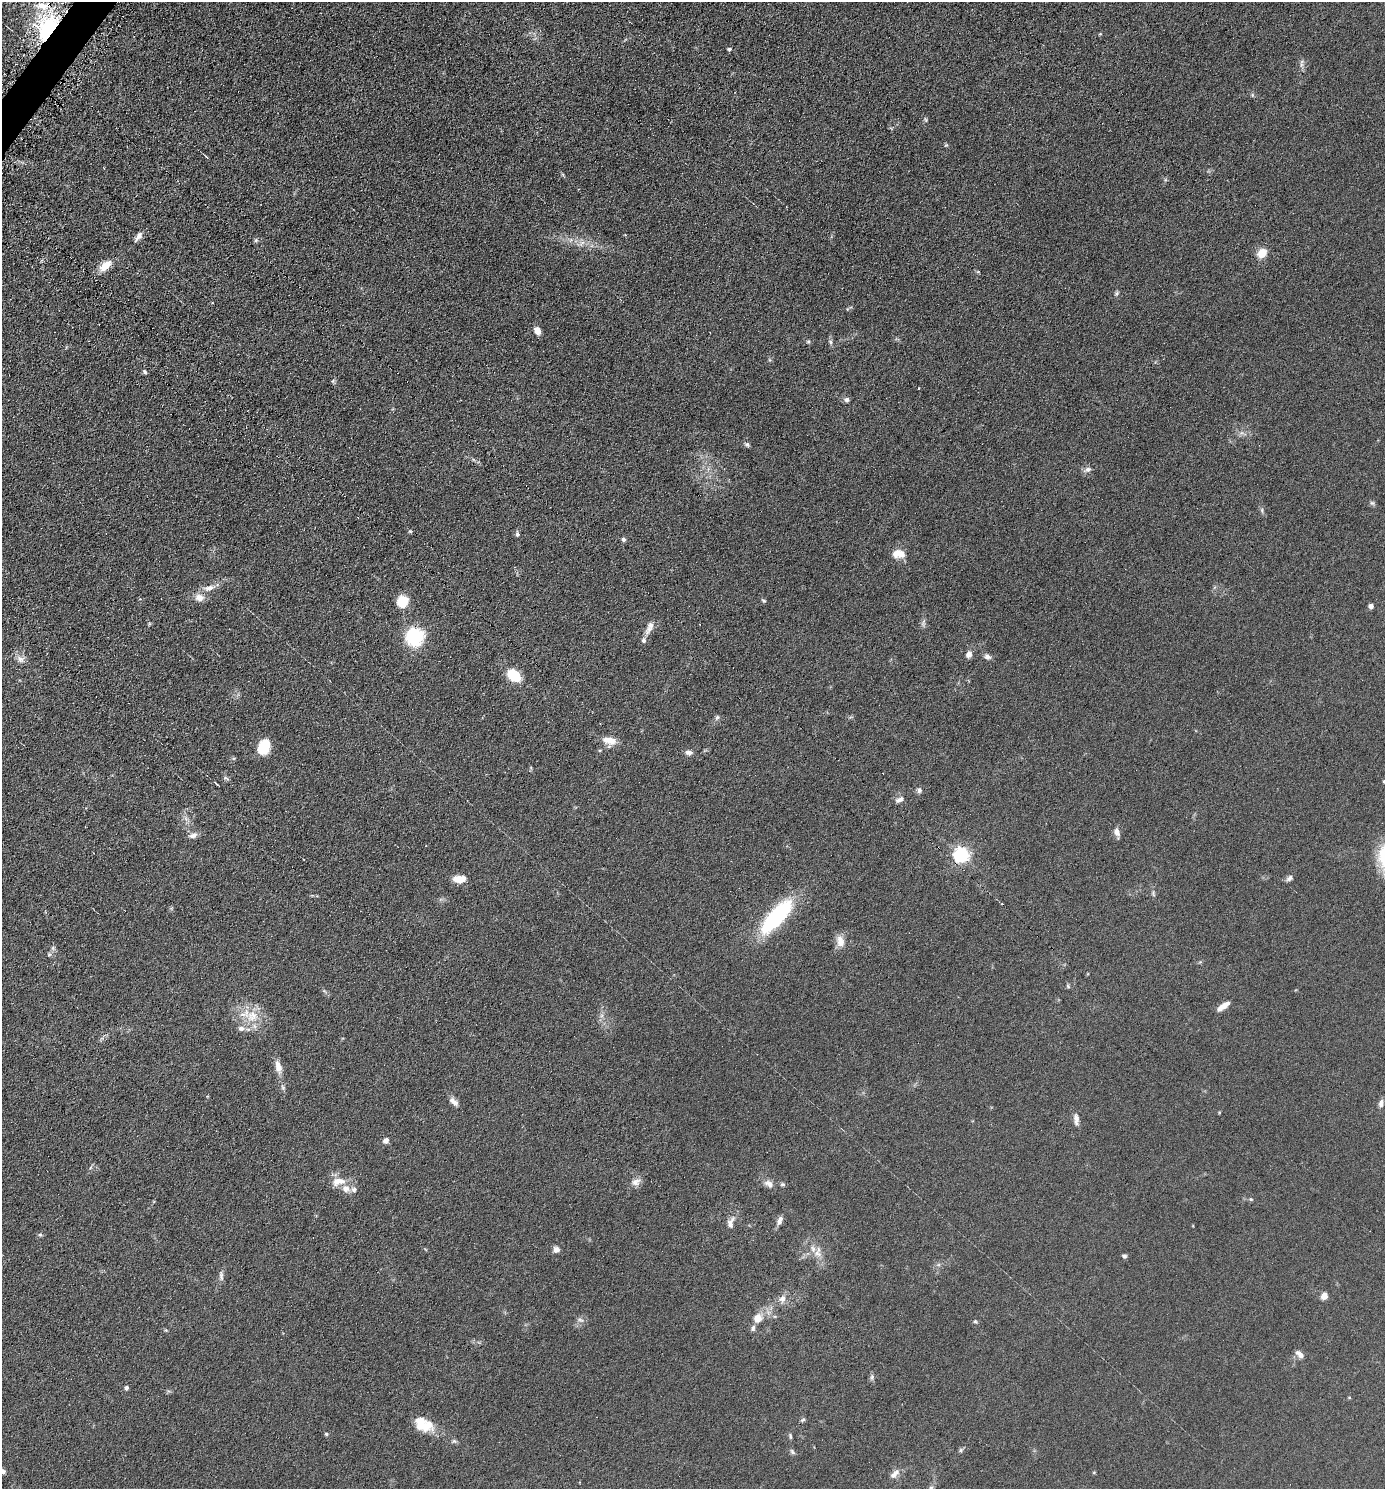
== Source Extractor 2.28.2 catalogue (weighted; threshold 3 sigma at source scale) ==
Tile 11 of 4 x 4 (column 3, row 3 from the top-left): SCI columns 2915-4297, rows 1496-2982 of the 5970 x 5964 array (HDU 1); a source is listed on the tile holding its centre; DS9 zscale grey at full resolution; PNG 1387 x 1491 px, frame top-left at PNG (2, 2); no overlay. Shown black and unused: <1% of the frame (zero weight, under 4 of 8 exposures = <1% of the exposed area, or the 3 px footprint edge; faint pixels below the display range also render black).
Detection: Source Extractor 2.28.2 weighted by HDU 2 'WHT'; one run over the whole footprint, this tile lists its part. Background 0.0901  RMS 0.0078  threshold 0.032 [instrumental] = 3 sigma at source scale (4.09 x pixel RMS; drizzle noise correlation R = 1.36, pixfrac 0.8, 0.05/0.05 arcsec/px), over >= 5 px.
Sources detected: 112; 1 inside a brighter object's white glare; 2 cosmic-ray / hot-pixel residue — not listed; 4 inside a brighter listed object's ellipse — not listed separately; the other 105 listed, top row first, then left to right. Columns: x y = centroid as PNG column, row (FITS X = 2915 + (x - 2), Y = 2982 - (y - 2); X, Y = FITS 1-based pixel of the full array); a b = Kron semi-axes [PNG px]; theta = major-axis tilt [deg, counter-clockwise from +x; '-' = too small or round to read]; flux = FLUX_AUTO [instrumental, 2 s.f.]
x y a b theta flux
42 6 20 11 -11 13
48 29 21 15 60 87
1100 34 5 3 - 0.63
729 49 5 4 - 1.1
1301 65 9 4 72 1.7
1252 95 6 5 - 1
926 120 7 3 -71 0.89
946 145 6 4 43 0.77
138 236 14 6 52 3.7
256 240 6 5 - 1.1
582 243 11 6 46 3.1
1262 253 9 7 41 12
105 266 18 8 43 9.4
1117 293 7 5 53 1.3
537 331 7 6 - 6.1
808 341 6 4 -90 0.95
830 342 8 5 -69 1.6
145 372 6 4 -57 1.4
333 381 6 4 47 0.96
847 400 7 7 - 1.9
1243 433 13 4 -25 2.2
747 444 7 5 -29 1.5
1088 469 11 7 19 2.8
1372 503 6 6 - 1.4
1262 510 8 4 -82 1.3
410 531 6 4 -1 0.79
517 534 8 5 -77 1.6
624 539 5 4 - 1.9
901 554 12 11 - 6.5
209 588 20 7 15 5.9
199 598 11 10 - 5.5
764 601 6 4 -18 0.91
402 602 10 9 - 20
1371 606 4 4 - 4.4
923 623 11 5 79 1.9
149 624 5 4 - 0.74
699 624 3 2 - 0.51
649 628 20 8 66 5.1
414 637 14 13 - 48
969 654 8 7 - 3.4
987 656 9 6 -30 2.4
20 659 11 8 -34 3.9
514 675 11 8 -42 24
717 718 8 5 62 1.5
609 741 17 12 -11 7.9
264 747 14 10 70 22
600 750 5 3 - 0.65
689 752 9 6 -8 2.8
531 768 6 4 -72 0.81
226 778 9 3 -23 1.1
1384 781 5 4 - 0.63
217 784 4 2 - 0.8
919 790 7 7 - 2
899 800 13 7 25 3
1117 832 9 6 -71 4
193 835 11 7 15 3.4
961 855 6 6 - 210
1289 878 10 7 40 2.1
460 879 14 8 2 8.2
1153 893 11 4 -79 1.4
775 917 35 12 47 86
840 941 16 10 -77 6.3
49 954 6 5 - 1.2
1068 986 7 4 -47 0.94
1223 1006 14 5 35 6.7
252 1016 23 18 -17 18
278 1067 18 8 -78 5.9
283 1087 7 5 -70 1.5
454 1101 15 7 -43 3.7
1381 1103 10 6 76 2.8
1076 1119 17 7 -85 3.5
386 1140 7 6 - 2.9
338 1181 20 11 9 9
636 1182 13 9 27 4.1
769 1184 14 9 -31 4.2
783 1184 6 5 - 1.3
354 1190 8 7 - 2.7
1251 1199 5 4 - 0.87
779 1221 11 6 67 3.7
731 1223 18 8 69 4.4
40 1235 5 4 - 1.1
556 1250 7 7 - 3.3
817 1254 13 8 -33 5.7
1124 1256 6 5 - 1.4
221 1277 9 5 -65 1.9
1324 1296 5 4 - 12
782 1299 9 8 - 4
758 1318 11 10 - 7.1
580 1320 9 6 -26 2
975 1322 6 5 - 0.98
753 1328 9 6 74 2
1299 1354 13 6 -41 3.5
872 1377 9 4 88 1.6
126 1388 5 5 - 1.7
803 1420 7 5 39 1.1
425 1426 24 13 11 13
326 1434 5 4 - 0.91
790 1436 8 4 -79 1.1
454 1441 6 6 - 1.4
961 1450 6 4 -71 1
792 1452 9 5 -53 1.5
3 1471 7 5 -48 1.8
1094 1472 5 3 - 0.62
895 1474 17 8 47 4.4
930 1488 9 6 50 1.7
Overlapping masked pixels (flux is a lower limit): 2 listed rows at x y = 48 29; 961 855
Isophote crosses this tile's border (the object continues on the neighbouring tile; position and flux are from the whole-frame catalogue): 3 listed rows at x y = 1384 781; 3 1471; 930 1488